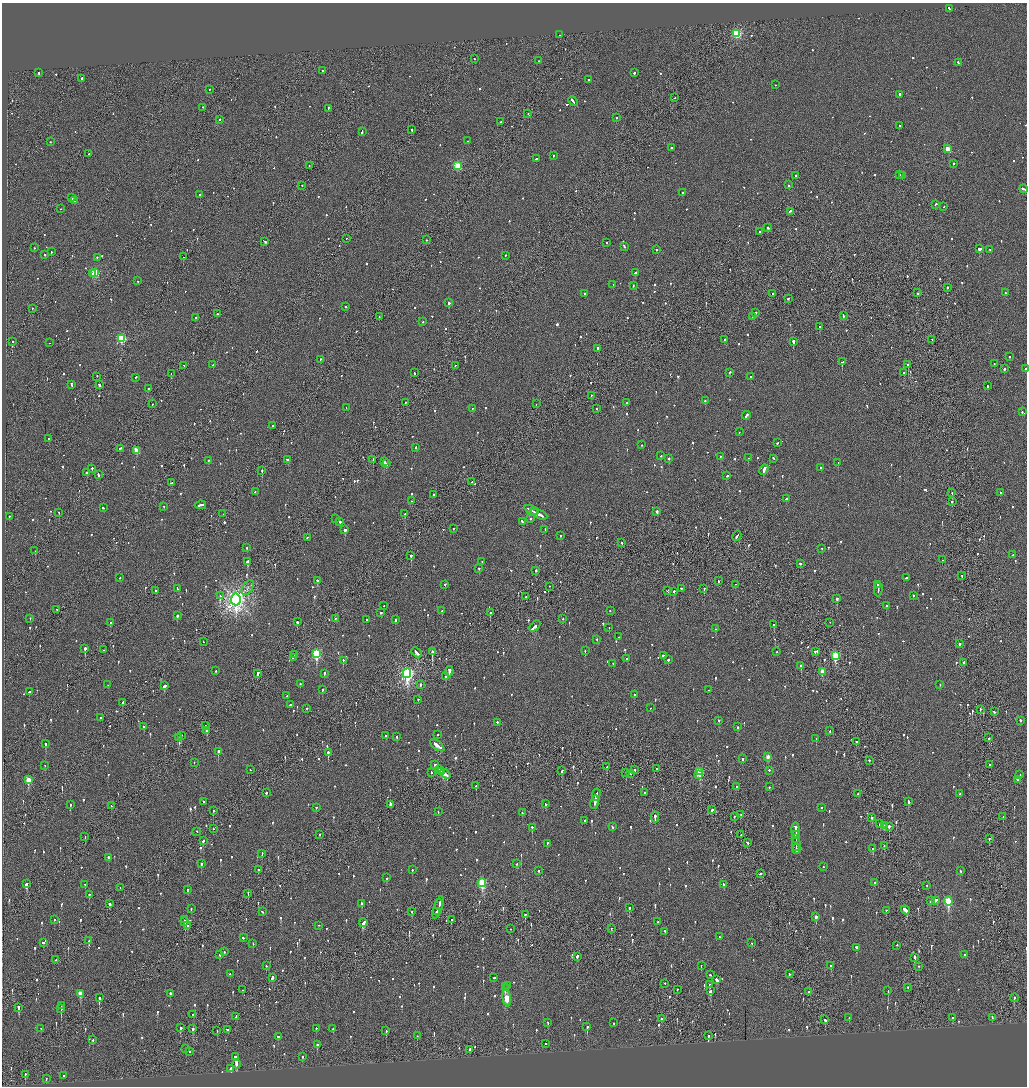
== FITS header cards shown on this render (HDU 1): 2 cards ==
NAXIS1  =                 2050
NAXIS2  =                 2168

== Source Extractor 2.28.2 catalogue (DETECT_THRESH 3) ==
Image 2050 x 2168 px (HDU 1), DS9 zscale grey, zoomed out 1/2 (1 PNG px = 2 x 2 image px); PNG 1029 x 1088 px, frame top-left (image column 2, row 2168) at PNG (2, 3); each listed source drawn as its Kron ellipse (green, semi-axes under 4 px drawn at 4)
Background -0.0816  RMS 0.066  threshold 0.199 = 3 sigma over >= 5 px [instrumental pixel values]
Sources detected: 1273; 40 cannot appear on this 1/2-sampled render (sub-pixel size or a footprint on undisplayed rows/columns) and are neither listed nor drawn; of the other 1233, the 500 brightest by FLUX_AUTO listed and drawn (733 fainter detections omitted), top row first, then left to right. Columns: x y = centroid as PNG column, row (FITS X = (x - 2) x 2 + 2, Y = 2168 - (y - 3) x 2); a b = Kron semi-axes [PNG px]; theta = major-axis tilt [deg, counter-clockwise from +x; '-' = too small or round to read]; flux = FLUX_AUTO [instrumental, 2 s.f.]
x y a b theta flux
949 9 3 2 - 130
737 34 3 3 - 1200
560 35 2 1 - 110
474 59 2 1 - 110
538 61 2 1 - 62
958 63 2 2 - 98
322 71 2 2 - 60
38 73 3 2 - 210
634 73 2 2 - 190
82 79 2 2 - 380
588 80 2 2 - 52
776 85 2 1 - 67
209 90 2 2 - 65
899 95 2 2 - 300
675 98 2 1 - 230
573 102 5 2 - 550
203 108 2 1 - 57
328 109 3 2 - 120
528 114 2 1 - 52
616 118 2 2 - 94
219 120 2 2 - 54
501 122 2 2 - 55
900 126 2 2 - 150
412 130 2 2 - 180
362 132 4 2 - 180
467 141 2 1 - 58
50 142 2 2 - 60
671 148 2 2 - 81
948 149 3 3 - 280
89 154 2 2 - 62
553 156 2 1 - 53
536 159 2 2 - 80
953 164 3 2 - 73
309 166 2 1 - 76
458 166 3 3 - 630
900 175 2 2 - 74
796 176 2 2 - 160
902 176 2 2 - 250
789 185 2 2 - 210
302 186 2 2 - 59
1024 189 4 2 - 200
682 193 2 2 - 68
200 195 2 2 - 260
72 198 2 2 - 210
74 201 2 2 - 110
935 205 3 2 - 120
943 207 2 2 - 60
60 209 2 1 - 94
790 212 3 2 - 120
768 228 2 2 - 78
760 232 2 1 - 50
346 239 2 1 - 69
426 240 2 2 - 62
264 242 3 2 - 110
606 243 2 2 - 61
624 247 3 2 - 98
34 248 2 2 - 55
979 249 3 2 - 530
657 250 2 2 - 260
990 250 2 2 - 85
51 252 2 2 - 53
45 255 2 2 - 87
505 256 2 2 - 54
183 257 2 1 - 84
97 258 2 2 - 51
95 273 3 3 - 850
635 273 3 2 - 340
92 274 2 1 - 60
138 281 2 2 - 81
613 285 2 2 - 170
633 286 2 2 - 49
947 288 2 2 - 210
918 293 2 2 - 120
1005 293 2 2 - 120
585 294 2 2 - 49
773 294 2 1 - 640
788 299 2 2 - 150
449 303 2 2 - 490
346 307 2 2 - 75
32 309 2 2 - 52
756 313 2 2 - 210
217 314 2 2 - 120
843 316 3 2 - 110
379 317 2 1 - 310
753 317 2 1 - 62
196 318 2 2 - 58
423 322 2 2 - 70
820 327 2 2 - 54
122 339 3 3 - 1200
725 340 2 2 - 96
932 340 2 2 - 100
13 342 2 1 - 53
793 342 2 2 - 590
49 343 2 1 - 190
598 349 2 2 - 200
1009 357 2 2 - 57
320 360 2 2 - 50
842 362 2 2 - 170
994 364 2 2 - 87
213 365 2 2 - 70
908 365 2 1 - 380
184 366 2 2 - 140
455 366 2 1 - 76
1004 369 3 2 - 120
1025 369 2 2 - 260
414 373 2 2 - 100
729 373 2 2 - 160
904 373 2 2 - 140
171 374 2 1 - 60
97 377 2 2 - 55
751 377 2 2 - 69
136 378 2 2 - 52
71 385 4 2 - 200
99 385 3 2 - 160
987 386 2 2 - 94
148 389 2 2 - 91
591 396 2 2 - 58
705 401 2 2 - 77
405 403 2 1 - 59
627 403 2 2 - 100
152 404 2 1 - 90
536 404 2 1 - 59
346 408 2 1 - 49
472 409 2 2 - 89
596 409 2 2 - 70
1022 412 2 2 - 64
746 416 4 2 - 130
272 426 2 2 - 53
739 432 2 2 - 55
49 439 2 1 - 68
777 443 2 2 - 120
641 445 2 1 - 51
416 448 2 2 - 73
120 449 3 2 - 82
136 451 3 3 - 310
661 456 2 2 - 52
720 457 2 2 - 49
748 458 2 2 - 85
669 459 2 2 - 240
773 459 2 2 - 54
288 460 4 2 - 170
373 460 2 1 - 95
208 461 2 2 - 51
384 462 3 2 - 320
838 463 2 2 - 110
386 464 3 2 - 180
821 468 2 2 - 82
92 469 2 2 - 88
764 470 5 2 - 1000
262 471 2 1 - 280
86 473 3 2 - 330
98 475 3 1 - 130
727 476 3 2 - 69
472 482 2 1 - 49
171 483 3 2 - 100
255 492 3 2 - 76
952 493 2 1 - 120
1001 493 2 2 - 67
434 495 2 2 - 110
786 499 3 2 - 81
412 501 2 2 - 49
952 502 2 2 - 53
200 505 6 2 9 180
164 507 2 2 - 150
103 508 3 2 - 59
531 511 7 2 -27 400
533 512 2 1 - 130
657 512 2 2 - 400
59 513 2 2 - 98
223 514 2 1 - 82
405 514 3 2 - 250
539 515 9 2 -25 520
9 517 2 2 - 84
335 519 2 2 - 300
531 519 2 2 - 140
339 522 3 2 - 280
522 522 3 2 - 67
453 529 2 2 - 50
345 530 2 2 - 370
545 530 2 2 - 63
561 536 2 2 - 62
737 536 5 2 - 230
307 538 2 2 - 49
622 543 2 1 - 68
247 548 3 2 - 59
822 549 2 2 - 81
35 551 2 2 - 130
1013 555 3 2 - 79
411 556 2 2 - 290
942 560 2 1 - 220
248 562 4 2 - 550
482 562 2 2 - 110
800 564 2 2 - 55
479 569 2 2 - 62
536 571 2 2 - 87
962 576 2 2 - 52
120 578 2 2 - 51
906 578 2 2 - 140
318 581 4 2 - 100
718 581 3 2 - 57
445 585 2 2 - 240
735 585 2 1 - 54
878 585 2 1 - 94
549 587 2 2 - 66
248 588 8 5 57 52
178 589 4 2 - 160
681 589 2 2 - 57
704 589 2 2 - 230
878 589 7 2 89 260
155 591 2 1 - 74
668 591 2 2 - 87
674 592 2 2 - 100
220 596 2 1 - 150
913 596 2 2 - 53
526 597 3 2 - 120
837 599 3 2 - 430
236 600 6 5 - 9000
383 606 2 2 - 53
886 606 3 2 - 1400
57 610 2 2 - 200
442 611 2 2 - 100
610 611 2 1 - 87
380 613 2 2 - 190
490 613 2 2 - 180
177 616 2 2 - 220
30 619 2 2 - 60
335 619 2 1 - 63
563 619 2 2 - 54
366 620 2 2 - 57
395 620 2 2 - 59
297 622 2 2 - 160
110 623 2 2 - 230
830 623 2 1 - 52
773 625 3 2 - 64
535 626 6 2 44 430
609 628 2 1 - 66
716 629 2 2 - 62
618 637 2 2 - 54
597 640 2 2 - 55
203 642 2 1 - 49
959 644 2 2 - 610
85 649 2 2 - 720
103 650 2 1 - 58
585 651 2 2 - 51
432 652 3 1 - 2000
777 652 2 1 - 50
815 652 2 2 - 66
416 653 6 2 -45 200
316 654 4 3 - 1300
294 655 2 1 - 190
663 656 2 2 - 330
835 656 4 3 - 950
293 658 2 2 - 110
627 659 2 2 - 73
668 660 2 2 - 380
343 661 2 2 - 210
964 663 2 2 - 77
613 664 2 2 - 50
801 666 2 2 - 250
216 671 2 2 - 110
449 672 5 2 - 1200
822 672 3 2 - 140
257 674 3 2 - 350
324 674 3 2 - 62
407 674 5 4 - 3900
446 677 3 2 - 84
300 684 2 2 - 51
108 685 2 2 - 49
420 685 2 2 - 140
940 685 2 2 - 50
164 686 3 2 - 170
322 690 2 2 - 75
708 690 2 2 - 66
29 692 2 2 - 390
634 695 2 2 - 57
287 696 2 2 - 70
418 700 2 2 - 88
122 703 4 2 - 120
290 705 2 2 - 120
651 708 2 1 - 56
307 709 2 2 - 82
980 710 2 1 - 170
994 712 3 2 - 94
101 718 2 2 - 180
719 721 2 2 - 160
1020 721 2 2 - 220
497 723 2 2 - 120
205 726 2 2 - 82
144 727 2 2 - 58
738 727 2 2 - 180
207 731 3 2 - 150
830 731 2 2 - 96
438 735 2 2 - 53
181 736 3 2 - 52
386 736 3 2 - 93
397 737 2 2 - 140
179 738 2 1 - 240
989 738 2 2 - 61
816 739 2 2 - 85
857 742 3 2 - 130
45 744 2 2 - 290
437 746 8 2 -37 390
218 752 2 2 - 270
328 753 2 2 - 330
768 757 3 2 - 150
743 759 2 2 - 180
869 761 2 2 - 120
194 763 2 2 - 62
435 765 2 2 - 210
989 765 2 2 - 120
45 766 2 2 - 57
607 767 2 2 - 130
656 769 2 2 - 71
250 770 2 1 - 63
440 770 2 2 - 110
635 770 2 2 - 170
562 771 3 2 - 90
769 771 2 2 - 300
442 772 3 2 - 130
700 772 3 3 - 760
431 773 2 2 - 61
626 773 2 1 - 71
445 774 6 2 -39 300
630 774 2 1 - 55
699 775 3 2 - 140
1020 775 2 2 - 75
28 780 4 3 - 340
1017 780 2 2 - 81
476 786 2 2 - 110
736 787 2 2 - 89
769 787 2 2 - 100
266 793 2 2 - 88
645 793 2 2 - 59
858 794 2 1 - 67
959 794 2 2 - 53
596 795 6 2 76 240
203 802 2 2 - 120
908 802 3 2 - 83
595 803 7 2 81 270
545 804 3 2 - 95
70 805 2 2 - 150
390 805 3 2 - 330
111 806 2 1 - 63
316 808 2 2 - 58
821 808 2 2 - 81
712 810 3 2 - 310
213 811 2 2 - 59
438 812 2 2 - 93
522 813 2 2 - 56
741 815 2 1 - 51
655 817 5 2 - 240
734 817 2 2 - 120
1003 817 2 2 - 52
872 818 3 2 - 140
584 821 2 2 - 110
880 824 2 2 - 410
884 826 3 2 - 140
612 827 2 2 - 49
889 827 2 2 - 1200
532 828 3 2 - 140
213 829 2 2 - 52
796 831 8 2 -86 510
197 832 2 2 - 58
320 835 2 2 - 49
741 835 2 1 - 65
796 835 2 2 - 200
85 837 3 1 - 92
796 839 4 1 - 300
989 839 2 1 - 200
203 841 2 2 - 230
747 843 3 2 - 150
547 844 2 2 - 59
796 844 7 1 -89 320
884 846 2 2 - 110
796 849 5 2 - 190
873 849 2 2 - 110
262 854 2 2 - 71
109 858 2 2 - 210
201 864 2 2 - 120
517 864 2 2 - 49
823 867 2 2 - 66
258 870 2 2 - 130
412 870 2 2 - 53
539 871 2 2 - 51
960 871 3 2 - 71
760 874 3 2 - 77
387 878 2 2 - 59
482 883 4 3 - 1100
875 883 2 2 - 78
26 884 3 2 - 110
85 885 2 2 - 49
724 885 2 2 - 100
926 886 2 1 - 49
120 888 2 1 - 59
187 890 2 2 - 110
248 893 2 1 - 70
89 895 2 2 - 63
930 901 2 2 - 170
935 901 3 2 - 220
948 902 4 3 - 860
110 904 3 2 - 54
362 904 2 2 - 270
439 905 5 2 - 110
438 908 12 1 70 410
629 908 2 2 - 100
191 909 2 2 - 65
905 910 5 2 - 2500
886 911 2 2 - 76
262 912 3 2 - 97
412 912 2 2 - 62
436 912 4 2 - 170
525 915 3 2 - 57
816 917 3 2 - 91
54 920 2 2 - 57
184 920 2 1 - 92
451 920 2 2 - 77
185 922 2 2 - 150
658 922 2 2 - 61
363 923 4 2 - 200
188 926 3 2 - 84
318 926 2 1 - 89
510 929 2 2 - 59
611 929 2 1 - 51
665 932 3 2 - 76
719 937 2 2 - 55
243 938 2 2 - 160
89 941 3 2 - 290
43 943 2 2 - 560
751 943 2 2 - 65
253 944 2 2 - 56
897 946 2 2 - 67
856 948 2 2 - 300
224 952 2 2 - 55
220 955 2 2 - 51
965 955 3 2 - 110
577 957 3 2 - 110
915 958 3 1 - 290
56 960 2 1 - 94
266 966 2 2 - 64
701 966 2 2 - 65
831 966 3 2 - 81
919 967 2 1 - 51
230 974 2 2 - 50
789 974 2 2 - 57
710 975 2 2 - 72
272 978 4 2 - 150
494 978 2 2 - 79
717 980 3 2 - 180
665 984 2 2 - 55
710 985 3 2 - 82
508 986 3 2 - 290
505 988 2 2 - 330
908 988 2 2 - 63
243 990 2 2 - 54
677 990 3 2 - 50
710 991 4 2 - 110
888 991 2 2 - 110
809 992 2 2 - 65
80 994 4 2 - 180
170 994 2 2 - 230
99 998 4 2 - 230
507 998 8 3 -81 410
1014 998 4 2 - 50
61 1006 2 1 - 62
18 1008 4 2 - 210
61 1009 4 2 - 400
193 1015 3 2 - 59
236 1017 3 1 - 250
849 1018 2 1 - 85
952 1018 2 2 - 50
992 1018 3 2 - 160
661 1019 2 2 - 230
825 1020 2 2 - 380
548 1023 3 2 - 65
614 1023 2 2 - 73
587 1027 2 2 - 240
181 1028 3 2 - 76
41 1029 2 1 - 69
193 1029 3 2 - 63
316 1029 2 2 - 56
333 1029 3 2 - 51
227 1030 2 2 - 94
217 1031 2 1 - 59
386 1031 3 2 - 100
417 1036 2 2 - 88
708 1036 2 1 - 290
278 1037 3 2 - 64
93 1040 2 2 - 72
545 1044 2 2 - 110
317 1045 2 2 - 320
186 1049 2 1 - 50
470 1050 2 2 - 200
189 1052 2 2 - 77
236 1057 3 2 - 3300
302 1057 2 2 - 53
236 1065 4 2 - 230
231 1069 3 2 - 14000
25 1075 3 2 - 69
63 1076 2 2 - 72
46 1079 2 2 - 56
At the frame edge (FLAGS 8, measured only in part): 2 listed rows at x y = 1024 189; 1025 369
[733 fainter detections neither listed nor drawn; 40 sub-pixel or undisplayed-footprint detections neither listed nor drawn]